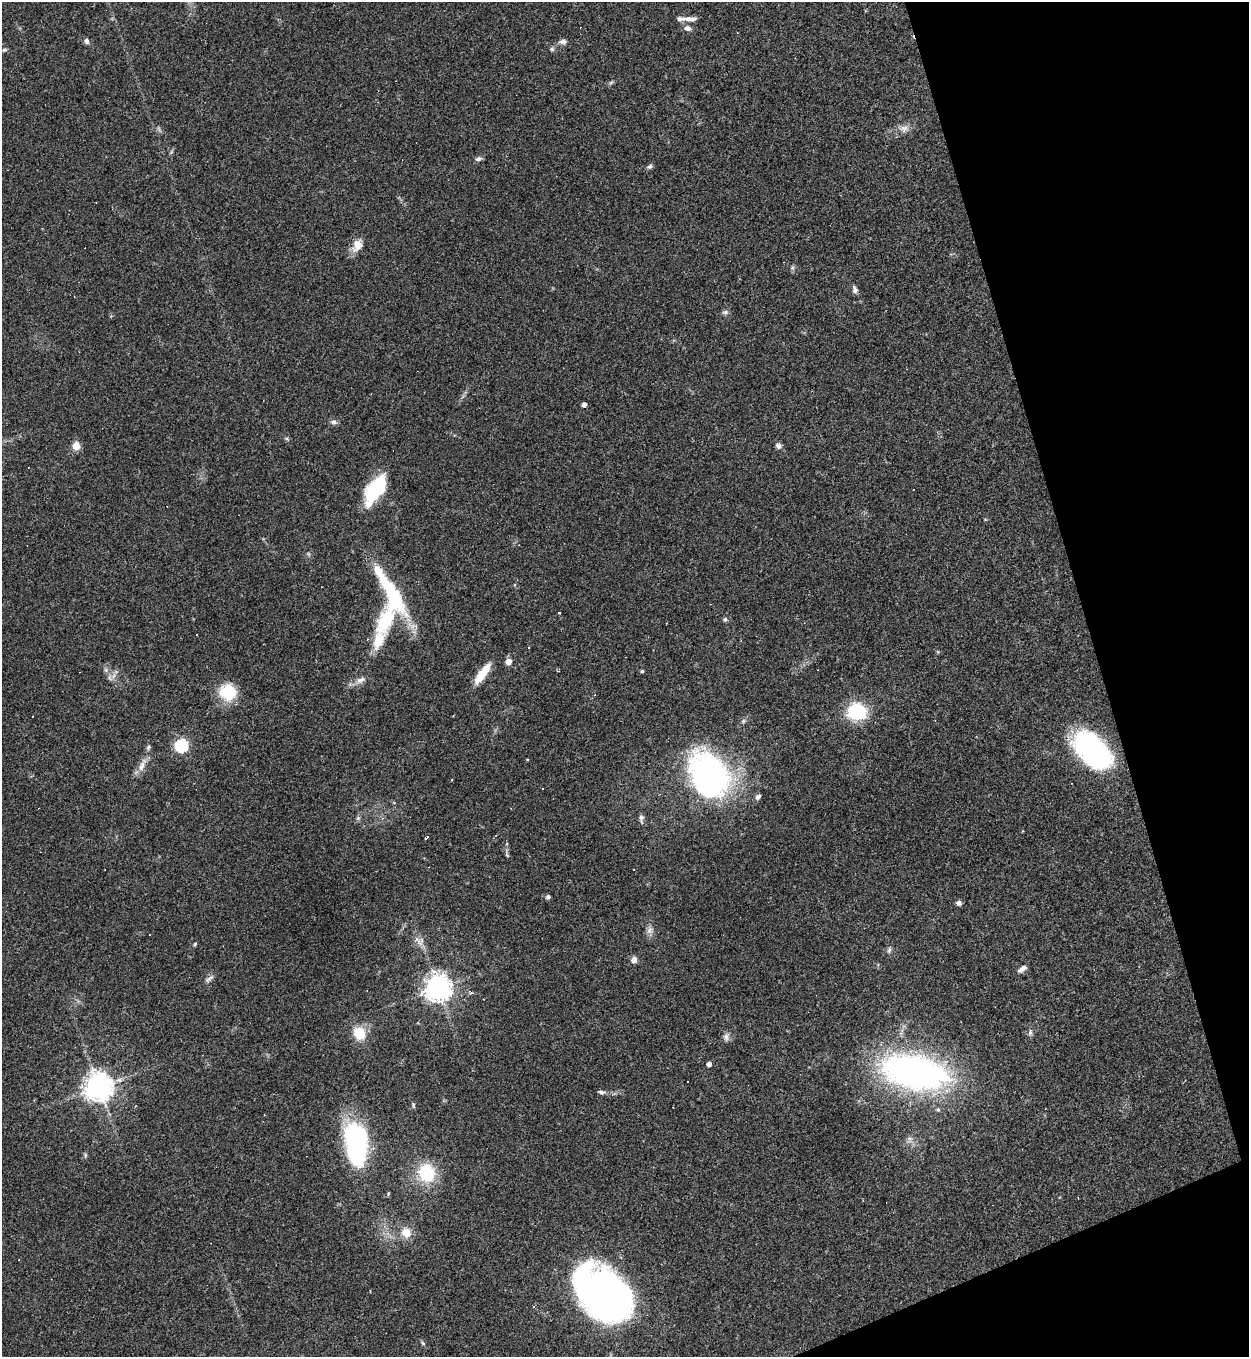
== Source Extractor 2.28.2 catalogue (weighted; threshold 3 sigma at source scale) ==
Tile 12 of 4 x 4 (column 4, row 3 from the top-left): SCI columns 3887-5133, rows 1356-2710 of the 5405 x 5420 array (HDU 1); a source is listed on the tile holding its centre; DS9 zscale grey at full resolution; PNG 1251 x 1359 px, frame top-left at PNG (2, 2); no overlay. Shown black and unused: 15% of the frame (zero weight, under 2 of 3 exposures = <1% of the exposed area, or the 3 px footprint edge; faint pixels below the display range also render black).
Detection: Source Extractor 2.28.2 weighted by HDU 2 'WHT'; one run over the whole footprint, this tile lists its part. Background 0.0432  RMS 0.005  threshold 0.0227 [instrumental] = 3 sigma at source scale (4.5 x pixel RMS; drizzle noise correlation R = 1.50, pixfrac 1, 0.05/0.05 arcsec/px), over >= 5 px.
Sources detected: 96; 1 inside a brighter object's white glare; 17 cosmic-ray / hot-pixel residue — not listed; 3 inside a brighter listed object's ellipse — not listed separately; the other 75 listed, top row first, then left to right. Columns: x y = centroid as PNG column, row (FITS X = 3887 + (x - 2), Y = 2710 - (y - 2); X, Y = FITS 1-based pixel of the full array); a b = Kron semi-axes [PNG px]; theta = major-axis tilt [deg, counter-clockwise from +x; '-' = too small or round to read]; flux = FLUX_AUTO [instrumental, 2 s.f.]
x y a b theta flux
691 19 17 6 -2 2.8
688 28 9 6 -14 2.4
86 41 7 6 - 1.4
563 41 9 7 4 2
552 49 6 5 - 1
4 50 8 5 17 0.84
611 82 7 4 20 0.82
904 129 13 10 2 3.5
171 152 7 4 72 0.78
478 159 9 5 21 1.5
649 167 8 6 31 1.2
357 245 17 11 63 5.8
784 262 3 2 - 0.27
792 268 6 4 19 0.82
855 290 10 6 -75 1.7
725 312 9 6 10 1.3
584 405 4 4 - 2.2
334 422 10 6 -5 1.5
76 446 7 7 - 5.5
778 446 8 7 - 1.5
29 467 3 2 - 0.33
375 489 33 14 58 34
913 489 2 2 - 0.32
519 545 3 3 - 0.32
392 594 62 16 -59 40
559 613 3 3 - 1.8
725 619 6 5 - 0.93
385 621 50 21 68 30
528 648 3 3 - 14
938 652 6 3 -19 0.55
508 662 5 5 - 5.8
642 671 4 4 - 0.65
482 674 26 7 54 11
110 677 10 5 -69 1.7
361 680 14 8 26 3.2
228 692 20 18 -15 18
857 712 8 8 - 81
181 746 6 6 - 80
148 747 8 5 54 1.1
1092 750 44 26 -45 82
142 766 19 8 71 4.2
709 775 35 26 -61 170
542 789 3 2 - 0.49
758 797 7 5 49 1.5
358 818 7 5 45 1
641 818 14 6 -86 1.7
426 838 5 2 - 0.82
507 855 7 4 -46 0.71
633 869 3 3 - 2.6
548 897 5 5 - 1.1
959 903 6 6 - 1.7
650 930 11 7 59 2.3
149 935 3 2 - 0.49
419 941 16 12 -35 4.3
195 944 5 4 - 0.63
889 950 9 5 80 1.3
634 960 7 7 - 2.4
1022 969 11 6 34 2.6
209 979 15 5 39 1.7
438 988 9 8 - 470
1030 1032 9 5 83 1.4
359 1033 11 9 -58 14
726 1037 11 8 -78 2
709 1064 4 4 - 2.6
915 1072 56 26 -11 200
99 1086 9 9 - 580
602 1092 10 5 -10 1.4
413 1105 8 4 83 0.7
938 1110 6 5 - 0.87
356 1148 55 22 -77 59
85 1155 6 4 -90 0.75
426 1173 17 15 -77 27
406 1233 10 10 - 7
606 1294 51 36 -42 300
423 1343 7 4 -37 0.82